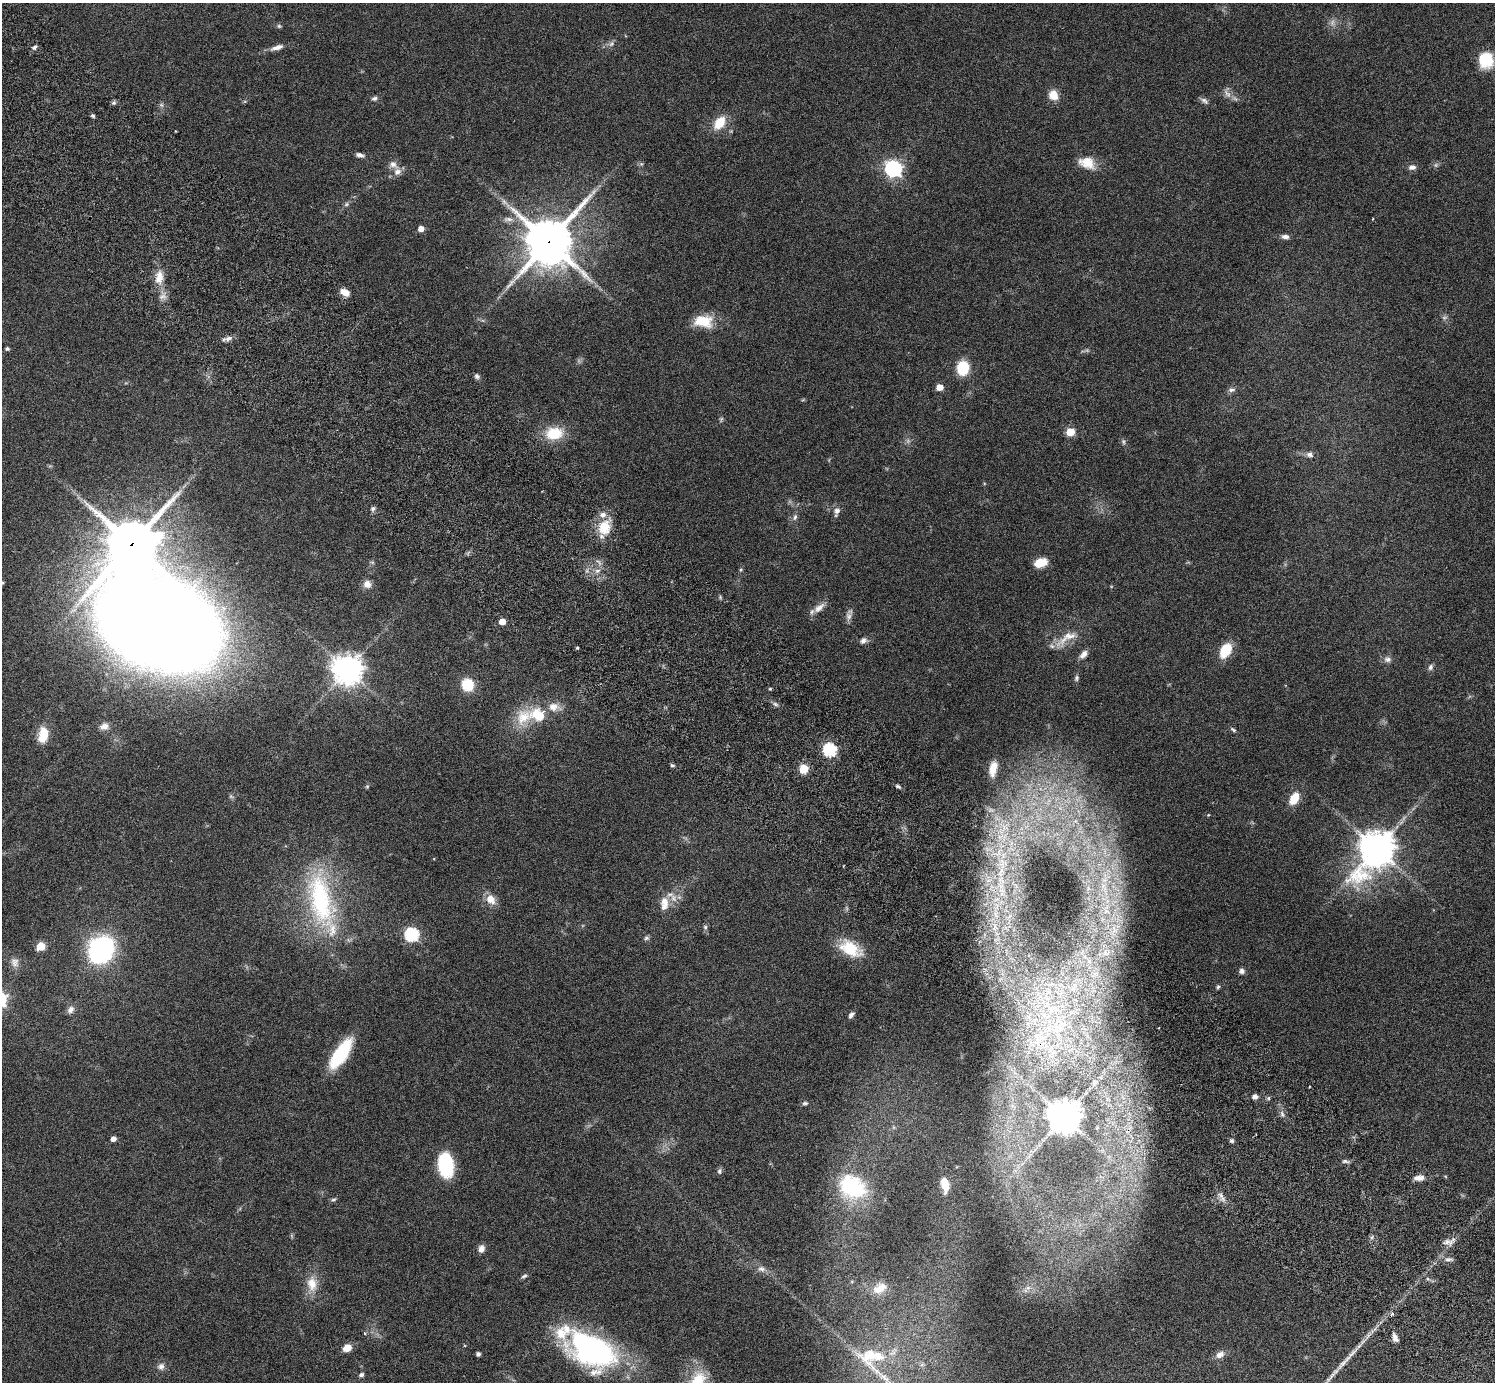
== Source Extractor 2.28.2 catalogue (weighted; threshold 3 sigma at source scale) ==
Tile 11 of 4 x 4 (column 3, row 3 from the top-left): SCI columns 3032-4524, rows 1726-3105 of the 6059 x 6069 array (HDU 1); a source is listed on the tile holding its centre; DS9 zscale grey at full resolution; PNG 1497 x 1384 px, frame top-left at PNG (2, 3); no overlay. Shown black and unused: <1% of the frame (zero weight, under 3 of 6 exposures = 3% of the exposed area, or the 3 px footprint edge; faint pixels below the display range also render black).
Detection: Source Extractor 2.28.2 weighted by HDU 2 'WHT'; one run over the whole footprint, this tile lists its part. Background 0.0843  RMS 0.0046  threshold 0.0188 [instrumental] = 3 sigma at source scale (4.09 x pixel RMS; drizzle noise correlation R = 1.36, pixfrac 0.8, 0.05/0.05 arcsec/px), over >= 5 px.
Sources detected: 161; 14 too faint to see at this stretch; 1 long thin detection or spike segment (spike, bleed or trail) — not listed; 7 inside a brighter listed object's ellipse — not listed separately; the other 139 listed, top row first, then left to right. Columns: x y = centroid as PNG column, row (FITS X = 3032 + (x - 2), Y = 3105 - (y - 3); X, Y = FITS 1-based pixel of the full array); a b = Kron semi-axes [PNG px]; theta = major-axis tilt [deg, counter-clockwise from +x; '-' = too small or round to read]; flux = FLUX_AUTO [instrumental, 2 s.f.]
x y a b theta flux
1332 23 10 7 75 1.9
279 26 6 5 - 0.68
612 44 9 6 42 1.4
34 47 6 5 - 0.96
277 47 17 6 18 2.8
1486 60 14 13 - 17
1053 95 11 9 -61 5.8
374 98 8 5 13 1.1
1204 101 12 6 -28 1.5
114 103 7 5 20 0.9
161 105 7 6 - 0.96
93 116 6 4 -20 0.71
719 123 16 10 53 9.2
360 155 11 6 -14 1.6
1087 163 20 13 -21 7.6
641 164 6 5 - 0.74
393 165 14 9 -29 2.9
1412 167 9 6 9 2.1
893 169 7 7 - 150
346 204 7 5 23 0.93
508 219 15 6 -3 2.3
1373 219 3 2 - 0.36
421 228 5 5 - 3.5
1285 237 9 6 -7 1.8
549 242 16 15 - 1800
159 277 20 11 83 6.1
345 292 11 7 -28 4.1
1444 317 8 7 - 1.2
703 321 18 12 -5 13
228 338 12 6 18 1.9
7 349 5 4 - 0.84
963 368 10 8 86 21
477 376 7 6 - 1.2
940 387 5 5 - 5.3
1231 390 10 6 2 1.4
1070 432 5 5 - 15
554 433 17 12 7 15
1123 442 8 5 -80 0.9
1310 454 10 8 -15 1.9
373 508 7 6 - 1
837 511 9 7 71 2.2
795 517 9 6 79 1.2
605 527 21 17 76 11
132 544 17 15 22 2000
372 562 6 4 -18 0.63
1040 563 11 8 17 8.7
741 570 5 5 - 0.57
597 571 8 6 17 1.7
2 583 4 3 - 0.5
367 584 9 9 - 3.2
819 608 19 8 37 3.5
849 616 13 8 66 2
502 622 5 4 - 4.7
159 624 74 53 -29 2500
1066 638 40 12 35 8.2
864 640 9 7 25 1.6
577 648 4 3 - 0.5
1225 650 15 10 58 13
1084 654 12 7 46 2.5
1387 659 10 8 -9 1.9
1430 667 8 6 67 1.3
348 669 10 9 - 620
1076 678 8 6 74 1
468 684 7 7 - 24
770 689 4 4 - 0.49
775 704 8 5 -27 1.1
554 707 18 11 -9 4.9
538 715 19 14 -25 13
104 726 11 8 14 2.4
1233 730 9 4 -37 0.82
43 734 19 11 81 8.8
830 750 6 6 - 57
672 765 4 4 - 0.87
804 769 10 9 - 5.7
993 769 20 10 78 5.9
367 786 5 5 - 0.56
898 786 7 4 -25 0.92
1294 798 15 9 61 7.2
1060 808 11 9 77 4.7
1208 815 4 3 - 0.33
1075 821 7 6 - 1.7
1005 828 10 8 -14 3.9
1377 849 16 12 56 790
1104 888 26 6 -72 5.7
320 899 83 32 -79 65
491 899 14 10 -59 4.9
664 902 15 12 88 4.9
705 927 7 6 - 0.91
1114 930 15 9 -75 6.1
412 934 7 6 - 65
646 938 7 6 - 0.97
41 946 5 5 - 14
850 948 25 14 -29 16
101 949 16 13 52 120
1106 953 12 7 -28 3.6
1089 961 7 7 - 1.8
15 962 14 11 -74 2.9
1242 971 7 6 - 1.6
1218 987 6 4 45 0.7
70 1010 11 8 57 2
851 1015 8 5 53 1.4
1060 1026 9 4 71 2
341 1054 34 12 56 26
1255 1097 6 6 - 1.8
1268 1098 6 4 -90 0.64
805 1103 7 5 9 0.82
1064 1117 10 10 - 860
113 1139 5 4 - 2.6
1232 1141 6 5 - 0.88
1030 1155 13 3 59 1.4
1345 1161 10 5 -6 1.1
446 1165 24 14 -82 25
719 1171 8 6 88 0.99
1419 1178 14 7 3 2.9
945 1184 13 7 -82 9
852 1187 35 28 -30 35
1223 1198 9 8 - 2.2
333 1200 9 5 22 0.81
1372 1237 6 4 47 0.86
1447 1242 10 7 25 2.4
481 1249 9 7 72 2.5
1449 1259 13 5 -2 1.6
761 1269 12 8 -13 2.2
524 1276 9 5 30 0.96
312 1284 23 14 -85 7.7
880 1288 21 13 30 6.8
1028 1288 11 6 28 2
1392 1314 6 4 43 0.92
365 1333 5 4 - 0.53
1395 1338 11 6 -67 2.3
347 1348 8 7 - 5.2
592 1350 55 34 -26 92
478 1354 4 4 - 1
1220 1354 12 8 36 2.6
871 1358 47 37 -18 31
1344 1362 37 6 47 6.5
161 1366 10 9 - 2.2
361 1375 7 5 16 1.1
698 1380 28 18 55 14
Overlapping masked pixels (flux is a lower limit): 3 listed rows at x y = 549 242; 132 544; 159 624
Isophote crosses this tile's border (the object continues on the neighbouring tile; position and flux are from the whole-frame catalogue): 2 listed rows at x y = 2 583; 698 1380